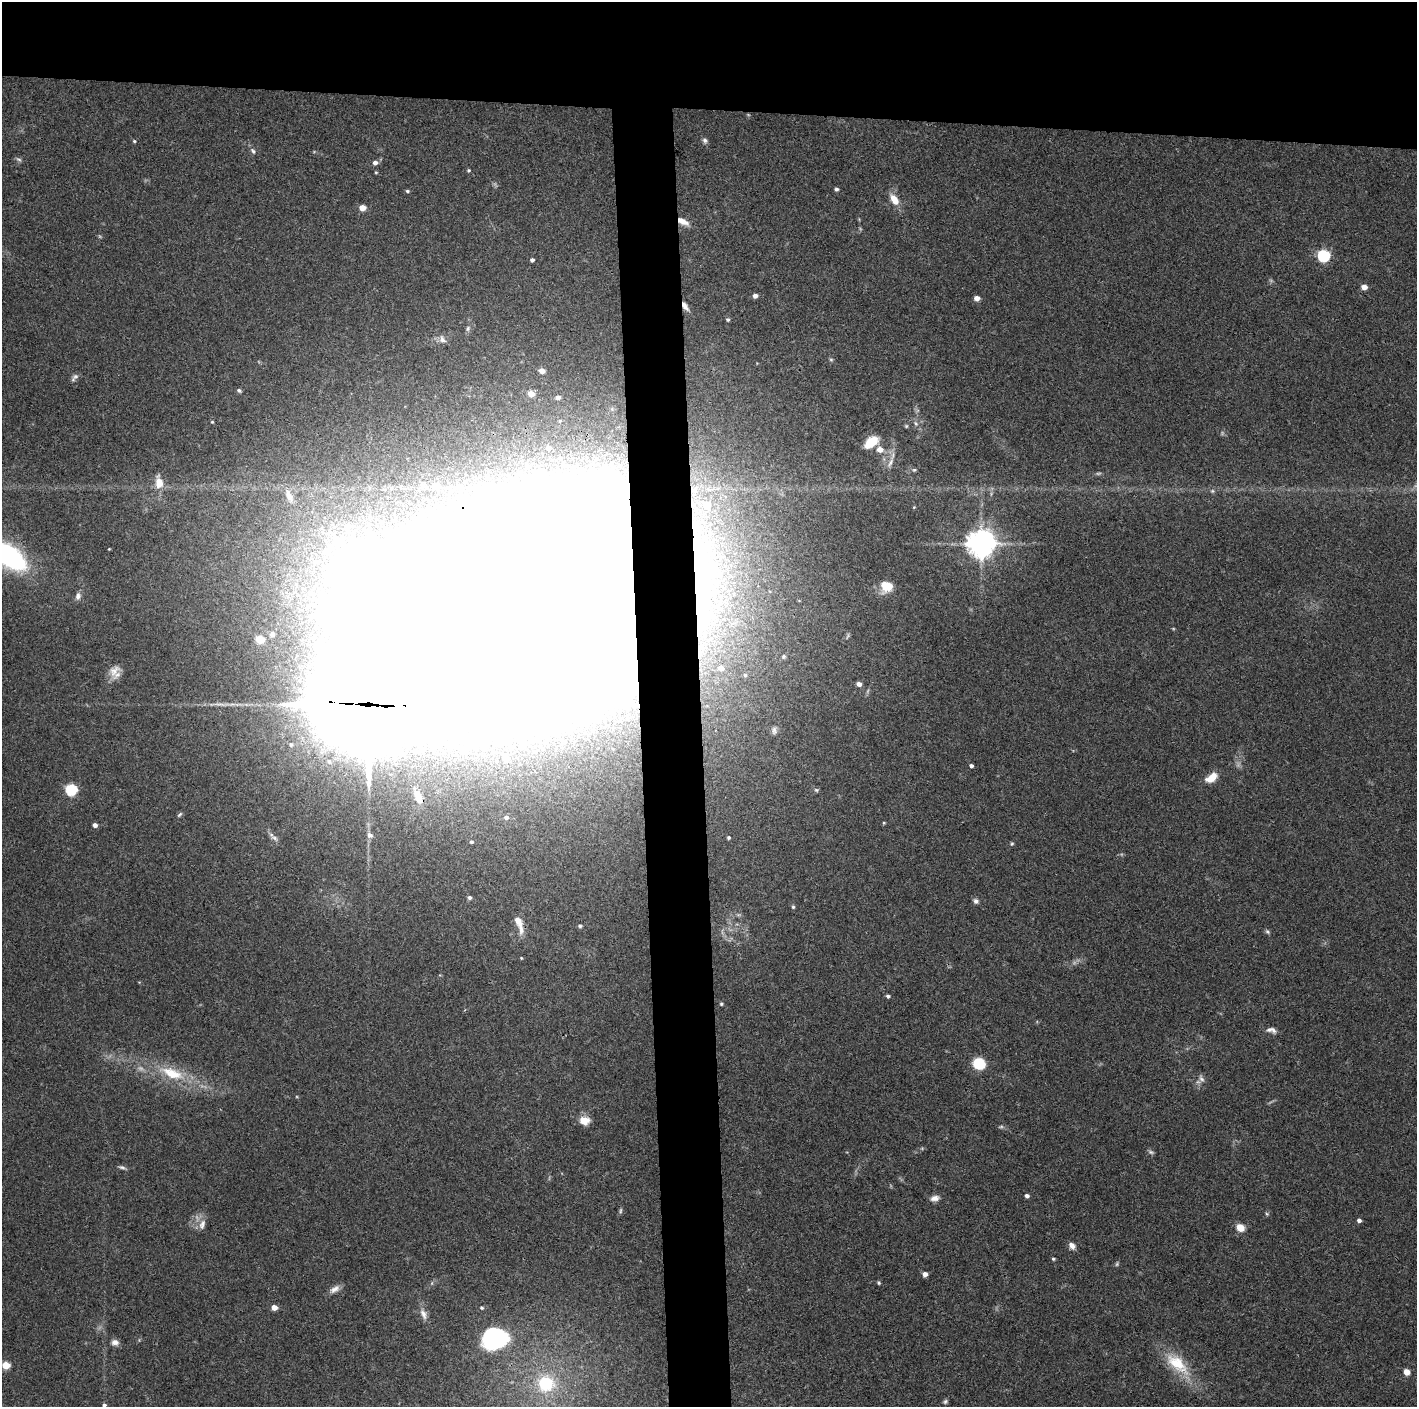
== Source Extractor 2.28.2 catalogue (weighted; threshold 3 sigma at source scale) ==
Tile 2 of 3 x 3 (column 2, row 1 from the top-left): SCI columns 1416-2830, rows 2813-4217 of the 4246 x 4219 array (HDU 1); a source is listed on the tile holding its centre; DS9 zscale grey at full resolution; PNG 1419 x 1409 px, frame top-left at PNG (2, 2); no overlay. Shown black and unused: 12% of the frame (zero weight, under 3 of 4 exposures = <1% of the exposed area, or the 3 px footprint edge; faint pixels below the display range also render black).
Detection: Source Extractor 2.28.2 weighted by HDU 2 'WHT'; one run over the whole footprint, this tile lists its part. Background 0.16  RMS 0.0072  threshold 0.0322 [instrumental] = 3 sigma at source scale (4.5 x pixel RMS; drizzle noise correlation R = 1.50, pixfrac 1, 0.05/0.05 arcsec/px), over >= 5 px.
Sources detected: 126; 5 too faint to see at this stretch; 7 inside a brighter object's white glare — not listed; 2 inside a brighter listed object's ellipse — not listed separately; the other 112 listed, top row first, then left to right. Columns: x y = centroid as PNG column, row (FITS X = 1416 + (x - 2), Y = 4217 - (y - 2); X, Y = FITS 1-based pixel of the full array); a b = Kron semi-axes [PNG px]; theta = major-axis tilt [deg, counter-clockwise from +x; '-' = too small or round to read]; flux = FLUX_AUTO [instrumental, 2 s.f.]
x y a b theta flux
705 140 8 6 -59 2
134 141 4 4 - 0.89
253 151 9 5 -60 1.9
18 159 9 4 -26 1.5
375 163 5 5 - 3.3
469 170 4 3 - 0.92
836 189 4 4 - 1.6
407 191 5 4 - 1.1
894 200 15 8 -56 9.1
362 208 5 5 - 7.2
683 221 15 7 -28 6.7
1324 255 6 5 - 99
532 260 4 4 - 2.3
1364 287 5 5 - 5.5
755 296 5 4 - 3.1
977 298 5 4 - 5.4
685 306 12 5 -57 3.9
728 319 4 4 - 1.3
468 328 8 5 75 1.6
442 339 12 8 -61 3.4
831 360 5 5 - 1
542 371 5 4 - 4.3
74 377 12 6 50 2.3
239 390 5 5 - 1.4
531 394 5 4 - 9.7
558 397 4 4 - 2.3
212 422 4 4 - 0.69
916 423 8 5 -69 1.8
871 442 19 11 37 12
548 448 6 6 - 2.9
880 449 6 5 - 7.7
560 458 6 5 - 1.5
890 463 17 6 64 4.2
528 467 6 5 - 2.2
914 470 5 4 - 1.1
159 482 16 9 -84 9.2
435 485 7 6 - 4.8
1212 491 6 5 - 1.3
289 496 23 9 -64 8.8
348 526 16 12 86 12
981 543 9 9 - 810
698 545 56 19 88 77
109 549 4 3 - 0.55
8 556 24 10 -36 220
886 586 10 9 - 18
78 596 10 7 81 3.1
532 608 149 77 13 30000
272 634 7 7 - 2.5
260 639 6 5 - 15
784 656 5 5 - 1.1
721 668 5 5 - 3.3
114 671 18 13 60 7.9
745 675 4 3 - 0.83
859 684 5 4 - 3.4
368 704 49 28 -2 15000
774 730 10 6 90 2.3
291 744 8 7 - 2.9
506 758 12 9 -52 14
329 761 10 8 -17 6.2
971 766 4 3 - 1.9
1211 778 15 8 35 9.4
71 790 6 5 - 69
816 790 6 4 -22 1.1
418 796 17 8 -69 6.6
180 814 8 3 45 1.1
506 817 5 4 - 2.1
95 825 4 4 - 2.8
370 835 9 7 -42 2.6
274 838 13 4 -31 2.5
729 838 4 4 - 1.1
471 842 4 4 - 1.2
1012 844 5 4 - 0.99
470 898 5 5 - 1.8
976 901 7 6 - 2.1
793 907 5 5 - 1.1
518 921 17 9 -67 6.8
580 926 5 4 - 1.1
1267 931 7 4 -41 1.3
521 958 4 4 - 0.7
888 996 5 4 - 1.5
721 1004 5 4 - 1.1
1271 1030 14 7 -15 3.6
979 1063 8 7 - 33
172 1073 36 14 -21 29
1201 1079 11 5 -61 2.4
584 1120 12 9 -2 8.1
1001 1127 8 4 8 1.2
1151 1152 9 5 -16 1.5
122 1167 10 4 -14 1.8
1027 1196 4 4 - 2.2
935 1198 11 7 12 4.2
620 1211 8 4 89 1.1
1267 1214 5 4 - 0.93
1359 1220 4 4 - 2.4
202 1224 16 8 72 4.8
1240 1228 6 5 - 13
1072 1246 9 7 -51 3.8
1053 1259 4 4 - 1
925 1274 5 5 - 3.4
879 1283 4 4 - 1
335 1289 15 7 32 4.3
274 1307 4 4 - 7.6
482 1308 5 5 - 1.1
423 1314 16 8 -66 5.2
495 1341 33 19 27 55
115 1342 10 8 -6 3.4
1177 1364 40 17 -43 29
6 1365 5 5 - 20
1407 1372 5 5 - 7
546 1383 10 10 - 45
945 1402 7 5 58 1.4
104 1405 5 5 - 1.8
Overlapping masked pixels (flux is a lower limit): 5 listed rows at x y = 683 221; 685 306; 698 545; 532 608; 368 704
Isophote crosses this tile's border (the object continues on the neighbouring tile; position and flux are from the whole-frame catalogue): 2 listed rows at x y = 8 556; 104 1405